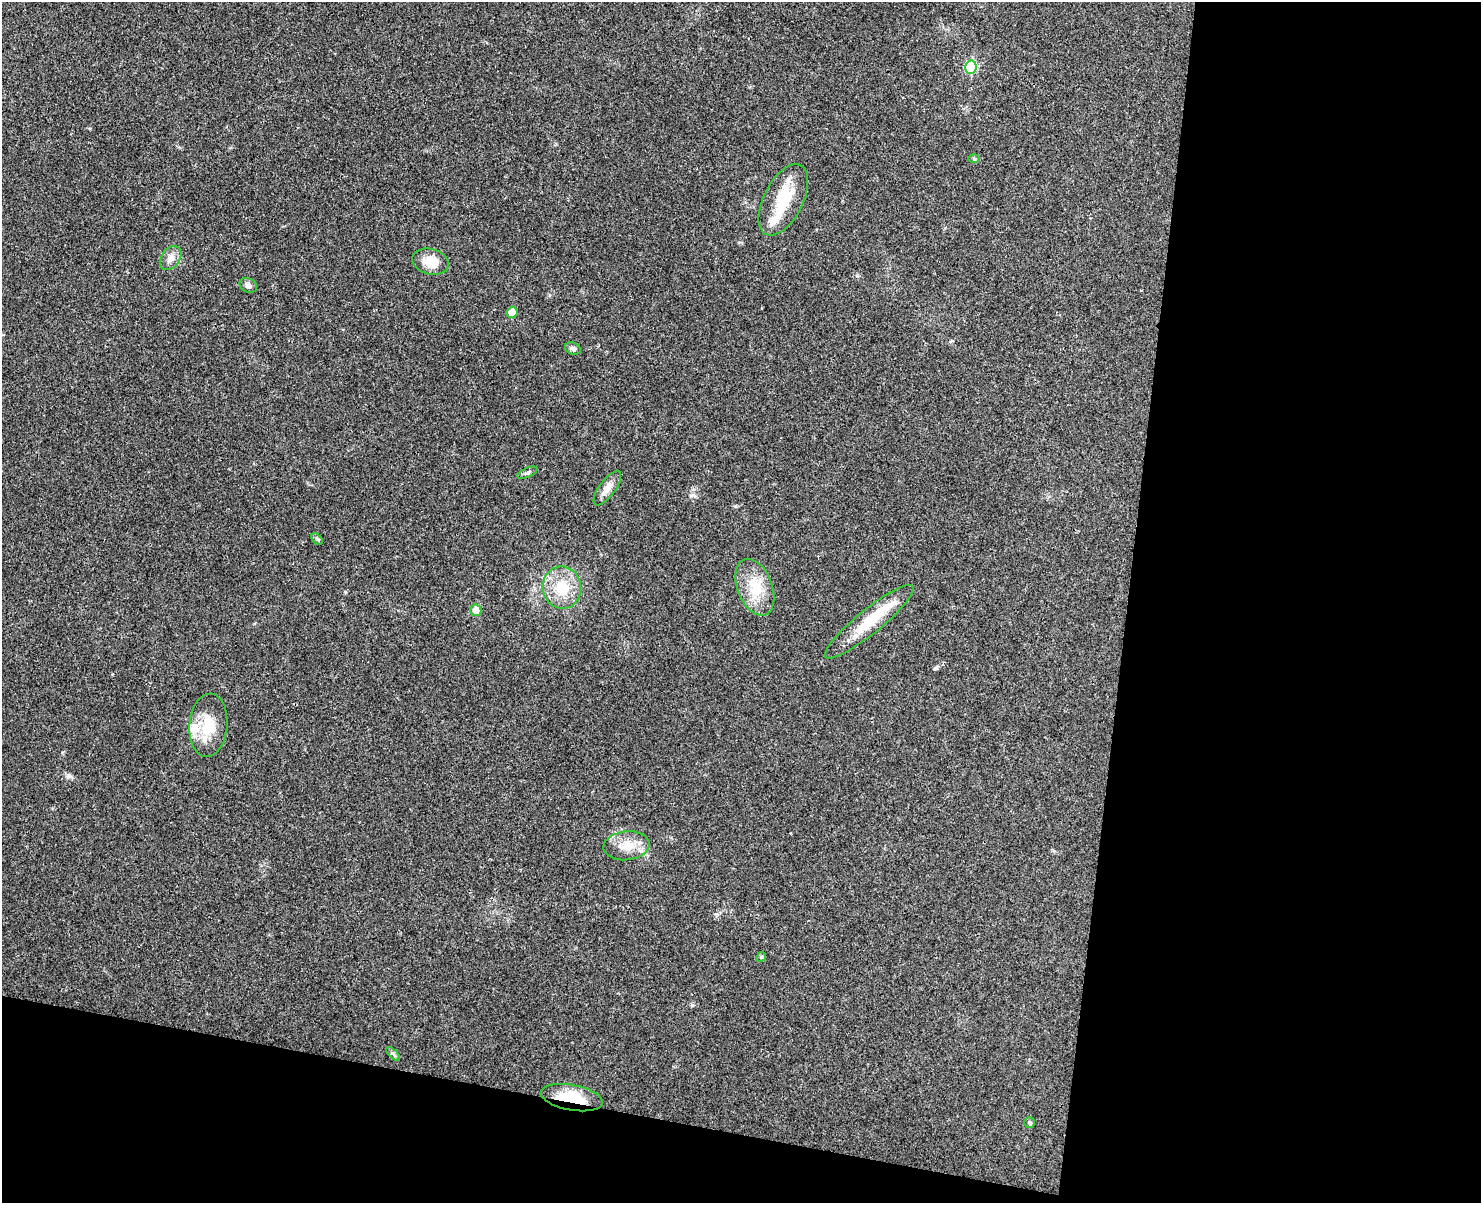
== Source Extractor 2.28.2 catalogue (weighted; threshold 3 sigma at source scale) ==
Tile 12 of 3 x 4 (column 3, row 4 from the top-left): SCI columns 3129-4607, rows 17-1217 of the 4893 x 4832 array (HDU 1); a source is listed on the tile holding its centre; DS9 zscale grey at full resolution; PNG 1483 x 1205 px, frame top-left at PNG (2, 2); each listed source drawn as its Kron ellipse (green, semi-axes under 4 px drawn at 4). Shown black and unused: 30% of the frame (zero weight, under 3 of 4 exposures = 6% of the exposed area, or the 3 px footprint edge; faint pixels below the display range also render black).
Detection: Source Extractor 2.28.2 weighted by HDU 2 'WHT'; one run over the whole footprint, this tile lists its part. Background 0.0307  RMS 0.0048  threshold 0.0214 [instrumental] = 3 sigma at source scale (4.5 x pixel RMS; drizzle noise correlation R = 1.50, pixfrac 1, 0.05/0.05 arcsec/px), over >= 5 px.
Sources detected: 23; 2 inside a brighter listed object's ellipse — not listed separately; the other 21 listed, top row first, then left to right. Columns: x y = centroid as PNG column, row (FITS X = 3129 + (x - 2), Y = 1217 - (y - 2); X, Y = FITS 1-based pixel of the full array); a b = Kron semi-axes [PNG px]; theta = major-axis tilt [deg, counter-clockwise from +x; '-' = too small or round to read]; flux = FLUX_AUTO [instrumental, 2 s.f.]
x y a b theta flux
971 67 6 6 - 30
974 159 6 4 -2 0.65
783 200 39 19 63 19
171 258 13 9 54 3.5
431 262 18 13 -15 8.2
248 285 9 7 -27 1.6
512 312 5 5 - 7.3
573 348 8 6 -21 1.2
527 473 11 4 23 1
607 488 20 8 54 3.9
317 539 7 4 -44 0.71
755 587 30 17 -69 13
562 588 21 19 -81 15
476 610 6 5 - 6.4
869 622 56 12 39 19
208 725 32 19 85 15
626 846 23 14 6 8
761 957 5 4 - 0.58
393 1054 9 3 -45 0.86
572 1098 31 12 -10 16
1029 1123 5 5 - 0.78
Overlapping masked pixels (flux is a lower limit): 2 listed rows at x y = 869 622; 572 1098
Unlisted compact peaks at least as high as the median listed source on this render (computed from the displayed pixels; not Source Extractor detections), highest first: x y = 69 776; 693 495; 345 592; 735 506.